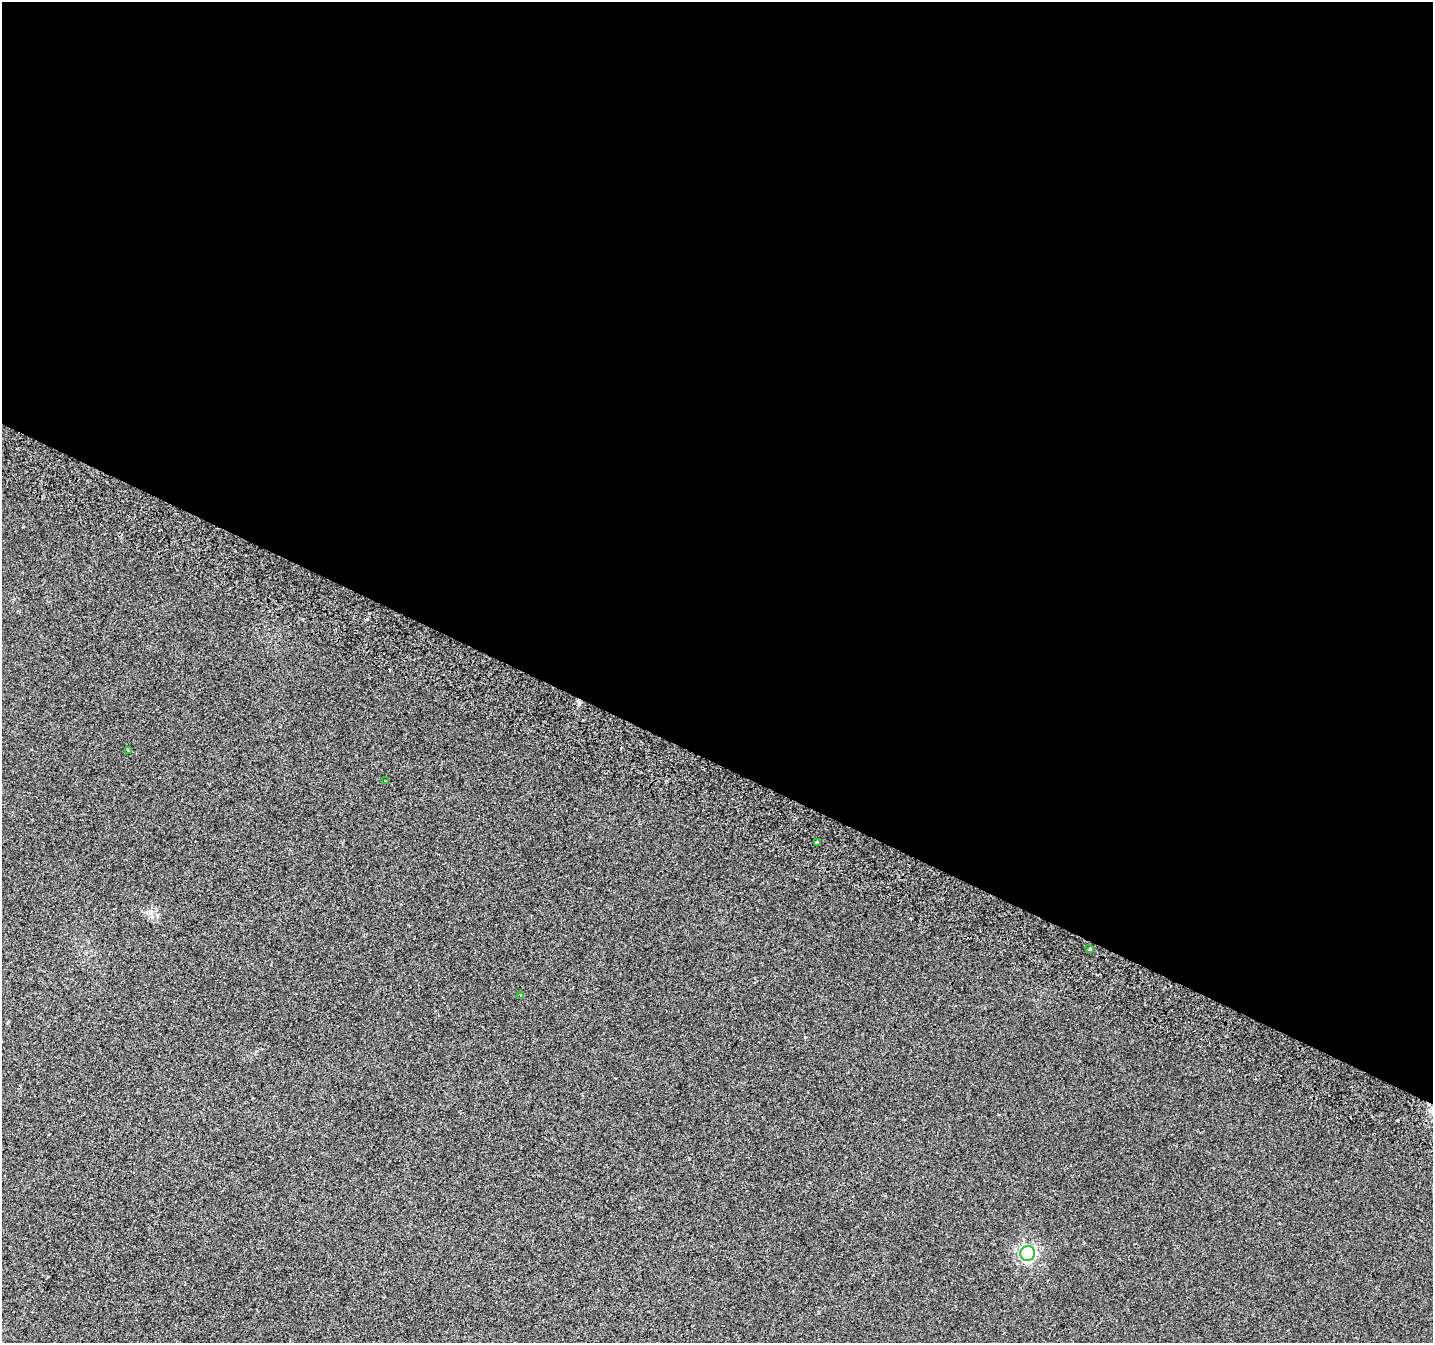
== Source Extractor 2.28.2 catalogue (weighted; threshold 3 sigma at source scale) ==
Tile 3 of 4 x 4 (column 3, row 1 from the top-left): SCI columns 2900-4330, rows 4344-5684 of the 5790 x 5939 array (HDU 1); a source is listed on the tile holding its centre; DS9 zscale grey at full resolution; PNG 1435 x 1345 px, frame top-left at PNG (2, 2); each listed source drawn as its Kron ellipse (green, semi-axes under 4 px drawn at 4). Shown black and unused: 57% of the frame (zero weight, under 2 of 3 exposures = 3% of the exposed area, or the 3 px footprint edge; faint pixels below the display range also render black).
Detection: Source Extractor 2.28.2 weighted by HDU 2 'WHT'; one run over the whole footprint, this tile lists its part. Background 0.05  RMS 0.0078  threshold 0.0351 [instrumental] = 3 sigma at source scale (4.5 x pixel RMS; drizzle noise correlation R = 1.50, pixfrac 1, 0.0396/0.0396 arcsec/px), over >= 5 px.
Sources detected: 8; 2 cosmic-ray / hot-pixel residue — neither listed nor drawn; the other 6 listed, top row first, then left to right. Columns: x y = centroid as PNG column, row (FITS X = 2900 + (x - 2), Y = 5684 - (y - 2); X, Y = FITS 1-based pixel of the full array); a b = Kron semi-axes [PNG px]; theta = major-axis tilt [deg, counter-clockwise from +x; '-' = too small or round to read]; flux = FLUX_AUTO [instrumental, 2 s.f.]
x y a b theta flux
128 750 3 3 - 1.3
386 780 4 2 - 0.73
817 843 3 3 - 5.8
1090 949 4 3 - 4.3
520 995 3 3 - 1
1028 1253 7 7 - 200